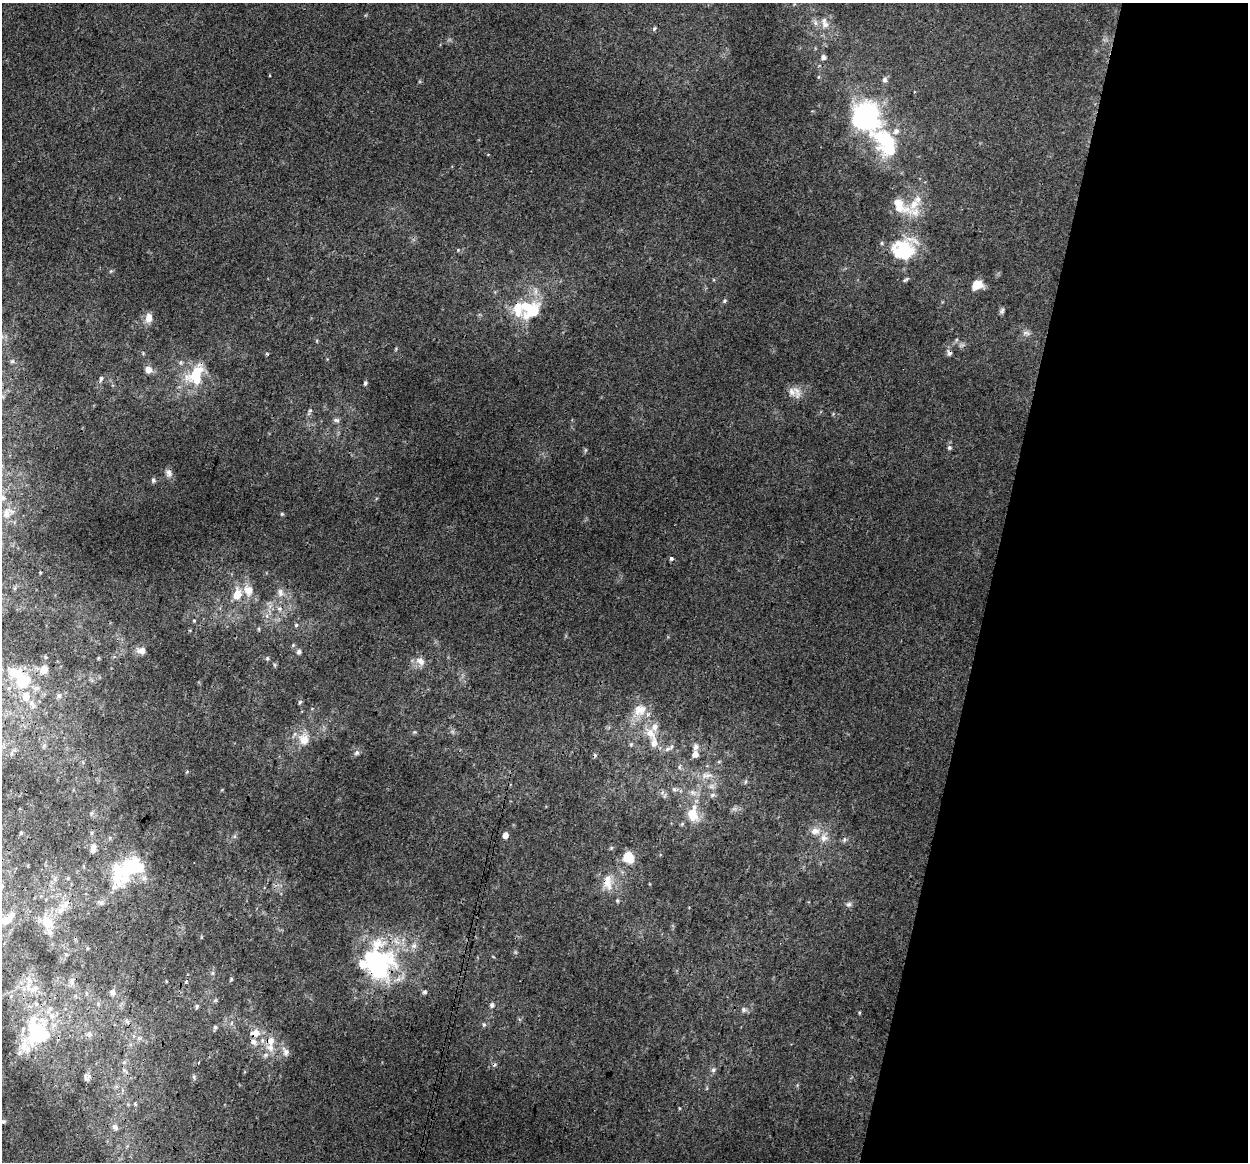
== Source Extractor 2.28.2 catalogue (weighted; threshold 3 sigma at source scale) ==
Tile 8 of 4 x 4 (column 4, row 2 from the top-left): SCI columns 3751-4996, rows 2598-3757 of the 5018 x 5256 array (HDU 1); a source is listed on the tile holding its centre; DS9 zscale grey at full resolution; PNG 1250 x 1164 px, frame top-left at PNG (2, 3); no overlay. Shown black and unused: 21% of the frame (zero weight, under 3 of 4 exposures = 5% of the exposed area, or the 3 px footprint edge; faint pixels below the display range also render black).
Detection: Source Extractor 2.28.2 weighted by HDU 2 'WHT'; one run over the whole footprint, this tile lists its part. Background 0.00927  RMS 0.0038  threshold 0.0172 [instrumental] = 3 sigma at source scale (4.5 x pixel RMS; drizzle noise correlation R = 1.50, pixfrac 1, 0.0396/0.0396 arcsec/px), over >= 5 px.
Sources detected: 132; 5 inside a brighter object's white glare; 3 cosmic-ray / hot-pixel residue — not listed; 19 inside a brighter listed object's ellipse — not listed separately; the other 105 listed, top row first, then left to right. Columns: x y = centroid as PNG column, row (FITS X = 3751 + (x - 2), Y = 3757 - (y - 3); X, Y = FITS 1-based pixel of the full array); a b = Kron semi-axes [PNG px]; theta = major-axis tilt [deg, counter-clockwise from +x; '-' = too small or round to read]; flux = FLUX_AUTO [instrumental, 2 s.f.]
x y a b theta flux
825 25 11 10 - 3
654 29 6 5 - 0.67
823 57 7 6 - 1.2
885 80 7 6 - 1.3
864 117 31 24 -58 73
888 140 24 16 -39 15
918 199 10 9 - 2.5
902 207 38 14 -23 10
903 249 28 23 22 22
111 271 6 4 44 0.49
906 279 10 4 34 0.75
977 285 12 9 24 5.5
724 301 6 5 - 0.67
532 310 22 18 -16 18
1002 311 9 5 78 0.87
149 318 13 9 84 3.3
1026 333 12 5 -17 1.3
949 353 9 6 -79 1.2
267 354 5 4 - 0.49
12 361 6 5 - 0.63
148 369 8 7 - 3
196 373 41 15 43 14
101 379 7 5 77 1
365 383 5 4 - 0.84
797 392 18 8 -75 2.8
310 411 13 5 67 0.99
336 420 9 5 -15 1
949 448 6 6 - 0.76
169 473 10 8 -86 1.6
153 480 6 6 - 0.79
3 498 8 6 -15 1.2
6 514 14 8 -79 2.7
282 514 5 4 - 0.46
671 558 3 3 - 2.7
248 590 16 13 -69 5
280 593 13 8 -85 2.3
237 594 11 8 80 6.2
279 609 7 6 - 1.3
267 616 7 4 -72 0.9
194 620 5 3 - 0.36
296 625 5 4 - 0.55
259 629 6 4 -89 0.45
141 651 11 9 -5 2.6
299 652 6 5 - 1.2
45 657 6 3 -70 0.39
98 658 5 3 - 0.38
267 658 5 5 - 0.6
420 661 14 10 -35 3
44 670 9 8 - 3.3
23 681 20 19 - 15
59 696 7 6 - 0.86
300 702 6 4 47 0.62
32 703 13 6 -62 1.7
640 710 19 15 23 6.6
650 733 15 10 -54 5
304 739 18 15 -74 5.7
631 744 6 5 - 0.59
696 747 9 7 72 1.6
667 749 12 5 30 1.5
356 753 8 7 - 0.97
695 754 6 5 - 3.2
187 772 5 3 - 0.36
707 775 18 8 7 3.2
745 782 7 3 71 0.56
674 789 6 6 - 0.86
712 795 7 6 - 1.1
693 815 21 15 -63 8.1
815 831 13 10 4 3.4
21 833 4 3 - 0.36
505 835 5 5 - 2.9
844 840 7 5 72 0.83
93 848 13 7 88 2.4
628 857 11 10 - 7.9
121 873 40 28 60 24
68 878 5 4 - 0.48
608 882 23 11 -89 5.6
618 901 6 3 -71 0.47
849 904 7 6 - 1
61 909 16 9 64 4
8 920 17 9 46 3.9
47 922 14 12 -61 7.4
414 946 8 8 - 1.9
378 966 42 37 65 59
213 973 6 4 -71 0.61
231 979 4 4 - 0.46
72 980 11 6 83 1.4
186 982 4 3 - 1
34 989 14 7 27 3.1
113 992 8 6 82 1.4
425 992 5 5 - 0.8
492 1005 7 6 - 0.98
197 1006 6 5 - 0.73
743 1010 7 6 - 1
484 1024 6 5 - 0.61
215 1027 6 6 - 0.84
255 1033 14 10 5 4.1
89 1034 8 7 - 1.4
42 1036 46 30 60 28
270 1041 13 10 69 3.8
286 1052 12 8 -60 2.1
265 1055 8 6 21 1.1
713 1070 6 6 - 0.99
86 1077 11 5 -79 0.95
3 1121 6 4 3 0.66
115 1127 10 8 -47 1.7
Overlapping masked pixels (flux is a lower limit): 8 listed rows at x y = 949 353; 196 373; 23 681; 695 754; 121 873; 608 882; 378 966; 255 1033
Isophote crosses this tile's border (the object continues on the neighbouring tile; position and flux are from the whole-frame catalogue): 3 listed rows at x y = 3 498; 23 681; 3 1121